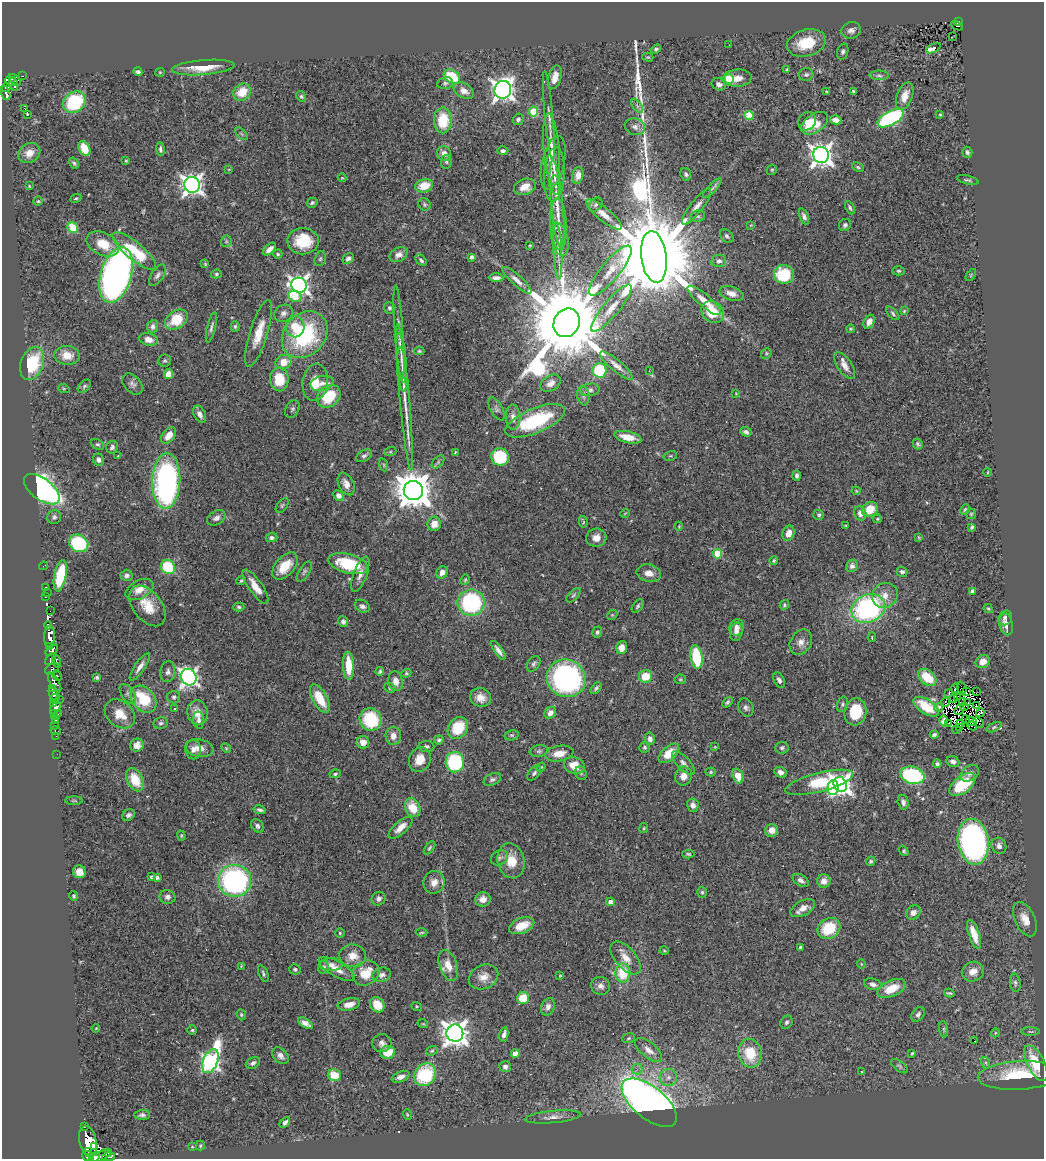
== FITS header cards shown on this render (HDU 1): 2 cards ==
NAXIS1  =                 1042
NAXIS2  =                 1157

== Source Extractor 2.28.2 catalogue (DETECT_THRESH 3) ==
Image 1042 x 1157 px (HDU 1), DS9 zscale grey, 1 PNG px = 1 image px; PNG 1046 x 1161 px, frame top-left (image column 1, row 1157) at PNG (2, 2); each listed source drawn as its Kron ellipse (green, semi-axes under 4 px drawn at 4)
Background 0.563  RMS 0.034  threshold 0.101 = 3 sigma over >= 5 px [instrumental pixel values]
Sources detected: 515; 13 with non-positive FLUX_AUTO (blend fragments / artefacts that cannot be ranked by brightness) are neither listed nor drawn; of the other 502, the 500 brightest by FLUX_AUTO listed and drawn (2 fainter detections omitted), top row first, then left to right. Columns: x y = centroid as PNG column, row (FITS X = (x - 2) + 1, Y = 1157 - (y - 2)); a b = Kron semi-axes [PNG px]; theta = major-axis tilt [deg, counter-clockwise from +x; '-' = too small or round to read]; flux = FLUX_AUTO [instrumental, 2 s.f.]
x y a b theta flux
959 21 4 2 - 14
957 26 6 3 -26 11
851 30 10 8 19 9.5
952 37 3 2 - 1.7
806 43 20 13 16 78
729 45 3 2 - 1.9
933 48 8 3 26 68
656 49 5 4 - 5.5
843 52 8 5 73 5.7
648 57 6 4 -17 3.1
203 67 31 7 5 54
787 69 3 3 - 2.3
138 72 5 4 - 6.9
160 72 4 4 - 2.4
806 75 7 6 - 5.6
879 75 9 5 -1 6
22 76 4 2 - 11
452 77 9 6 -31 86
555 77 12 6 75 20
737 78 14 8 4 23
729 79 5 5 - 98
15 80 7 4 -42 84
10 81 5 4 - 85
445 83 8 6 8 5.7
14 84 7 3 -78 110
719 84 7 6 - 9.3
6 88 4 3 - 57
503 90 9 8 - 1600
464 91 11 7 -29 19
854 91 4 3 - 3.7
242 92 9 8 - 47
827 92 4 3 - 3.7
6 93 7 4 -75 100
301 96 5 4 - 3.8
905 96 14 8 69 24
74 102 12 10 39 150
637 106 8 4 -53 4.8
24 108 2 2 - 1500
534 111 5 4 - 110
27 114 3 3 - 37
549 115 44 3 -85 13
749 115 4 4 - 70
940 115 4 3 - 1.8
891 118 14 7 29 310
518 119 6 5 - 6
443 120 13 9 90 73
836 120 6 4 -13 15
807 121 9 8 - 32
814 123 15 9 35 46
635 127 10 8 -19 11
241 134 8 3 -45 2.9
84 148 8 5 -63 47
160 149 7 3 -85 5.7
551 149 36 8 -85 34
503 151 6 4 1 5.9
967 152 5 5 - 6.1
29 153 11 9 35 22
444 154 7 7 - 17
821 155 8 8 - 1800
126 161 4 3 - 2.1
446 162 7 5 79 4.9
74 163 6 4 -59 4.2
553 163 27 11 77 26
858 167 6 3 -25 3.4
229 169 4 3 - 1.8
772 170 5 4 - 2.9
554 174 27 10 86 29
686 174 6 5 - 5.5
578 175 8 5 78 17
342 178 4 4 - 2.2
968 180 11 3 -14 4.2
192 185 8 8 - 1400
555 185 10 4 -85 6.5
29 186 3 3 - 2.3
424 186 9 6 15 41
525 187 11 8 18 26
712 188 13 4 47 8.1
76 198 6 4 27 2.9
38 201 4 4 - 2.7
312 203 6 4 29 4.8
424 204 6 5 - 4.3
557 205 44 6 -84 39
596 205 8 6 46 5.1
696 207 22 6 52 20
850 208 7 4 -65 4.7
604 215 22 6 -39 24
698 216 7 5 11 5.6
804 216 8 4 -67 7
558 224 26 8 -87 31
751 225 4 3 - 1.7
845 225 6 5 - 5.7
73 227 6 5 - 79
727 236 8 5 -49 5.8
560 239 17 8 -79 17
226 241 6 5 - 3.6
303 241 16 13 -3 79
103 244 17 11 -26 46
530 246 4 3 - 2.4
269 249 8 4 42 14
134 251 27 8 -40 110
558 251 28 4 -87 16
278 254 5 4 - 3.7
398 255 9 7 27 13
472 257 4 3 - 8.2
654 257 26 12 -83 66000
320 259 7 5 73 4.6
348 259 6 5 - 7.6
421 260 6 4 -48 6.5
719 261 7 6 - 8.5
205 264 4 4 - 2.6
610 271 31 9 50 37
898 271 6 4 0 3.9
216 274 5 4 - 3.6
784 274 10 9 - 110
116 275 29 15 73 1400
157 275 12 6 55 8.2
971 275 7 3 54 2.6
496 278 7 3 -1 8.5
517 280 19 5 -42 14
299 285 8 7 - 1100
731 293 12 7 -14 16
295 296 7 5 -25 66
704 300 21 6 -40 24
390 308 6 5 - 5.3
611 308 30 8 50 31
904 311 4 4 - 2.6
713 312 12 10 -39 67
283 313 10 8 36 11
893 313 8 4 -47 4.5
176 320 12 8 35 78
869 322 7 5 63 16
567 323 15 12 60 47000
235 326 5 4 - 3.7
153 327 6 5 - 9.7
211 327 15 4 76 7.7
295 327 10 9 - 49
850 329 4 3 - 2.3
399 332 47 4 -86 19
258 333 35 9 73 49
305 335 25 20 48 260
149 340 9 6 -15 19
419 351 5 4 - 3.1
766 353 5 5 - 3.4
67 355 12 9 -3 28
401 358 25 5 -85 22
165 361 6 6 - 4.2
283 362 8 7 - 36
32 364 17 11 69 120
616 365 21 6 -40 16
845 366 15 7 -56 17
402 370 22 4 -85 19
600 370 7 7 - 110
649 371 3 3 - 1.7
169 374 5 4 - 23
279 379 12 9 -88 69
315 382 18 12 83 43
322 383 12 7 13 18
551 383 11 7 33 15
132 384 12 8 -47 9.5
84 386 8 5 45 4.5
64 389 6 3 -19 2.3
590 390 10 6 10 7.5
736 393 4 2 - 1.6
329 396 13 10 41 96
583 396 10 6 -81 7.2
405 397 73 5 -85 54
292 409 9 6 61 5.8
497 409 13 6 -61 7
200 414 9 5 -63 12
513 417 12 7 -86 16
535 421 32 12 23 190
746 432 6 4 -19 6.3
169 435 9 6 50 28
628 437 14 5 -13 37
97 444 7 5 -25 4.4
918 444 6 4 -60 4.5
112 447 6 5 - 7.2
390 452 6 4 18 2.8
455 452 3 2 - 1.8
118 456 3 2 - 14
364 456 9 5 30 6.3
670 456 7 5 12 3.7
500 457 9 8 - 130
98 460 6 5 - 8.5
438 462 8 4 46 4.6
384 465 7 4 -72 3.9
988 472 4 2 - 1.7
797 475 5 4 - 6
166 481 28 14 88 640
346 484 12 7 -63 18
42 489 21 10 -37 930
413 491 10 9 - 5900
856 491 4 4 - 2.2
338 496 6 5 - 12
282 505 8 5 52 4
870 509 8 7 - 47
965 509 5 3 - 3.1
625 513 5 3 - 1.8
860 513 7 6 - 15
971 514 5 5 - 3.1
819 515 5 5 - 4.6
54 517 7 6 - 6.5
216 518 10 7 29 11
877 519 4 3 - 2.8
583 522 6 3 -79 3
434 524 7 6 - 26
846 525 4 2 - 1.8
679 526 4 3 - 1.7
972 527 4 3 - 4.6
789 533 8 6 73 19
919 537 4 4 - 2.2
272 538 6 4 1 6.3
596 538 10 9 - 20
79 543 10 8 -28 220
717 554 5 4 - 89
774 560 4 3 - 3.2
348 564 20 9 -15 110
44 566 4 2 - 3.5
285 566 16 9 47 48
852 566 6 5 - 8
168 567 7 6 - 110
304 572 11 5 58 6
442 572 6 5 - 16
902 572 5 5 - 5.6
649 573 12 8 -12 18
360 574 18 7 69 18
127 575 6 5 - 8.1
60 576 16 6 79 130
465 580 5 4 - 2.7
241 581 5 4 - 3.2
256 587 20 7 -55 33
45 588 3 2 - 15
139 589 15 9 29 27
972 591 4 3 - 8.4
47 592 2 2 - 6.1
573 595 9 4 48 4.6
885 595 13 12 - 24
46 596 3 3 - 38
471 603 13 13 - 260
784 605 5 4 - 4
147 606 23 14 -52 53
362 606 8 6 -31 7.8
638 606 7 4 54 4.9
239 607 6 4 -3 4.2
988 608 5 4 - 2.5
868 609 17 14 22 430
51 611 2 2 - 9.7
612 615 6 4 43 2.8
1005 618 7 6 - 6.6
343 621 5 5 - 7.7
1006 624 11 6 -79 17
48 625 4 3 - 81
736 627 8 7 - 15
597 632 5 5 - 5.3
736 632 9 6 79 12
49 636 10 5 85 560
872 637 4 3 - 3.8
801 642 13 10 60 17
49 646 4 3 - 56
622 648 7 5 72 16
52 650 7 4 39 84
498 650 11 4 -56 10
696 657 12 6 -82 110
51 659 7 4 54 69
57 661 6 3 -73 66
983 661 7 6 - 20
534 664 8 6 56 5.5
349 666 14 5 -87 63
140 667 16 5 55 14
52 669 7 5 33 180
380 671 4 4 - 3.9
168 672 10 7 82 9.4
406 673 5 4 - 3.2
57 676 5 3 - 68
646 676 7 6 - 50
97 677 4 4 - 4.1
189 677 8 7 - 930
927 677 10 7 -41 69
566 678 20 18 -31 560
680 679 6 5 - 3.2
779 680 8 5 -62 7.6
396 681 10 7 -82 17
55 683 11 4 -60 180
53 688 3 3 - 110
390 688 5 5 - 3.7
596 688 7 4 49 4.7
955 688 5 2 - 4.9
962 688 6 2 -67 2.6
966 691 3 3 - 4.1
977 692 3 2 - 3.3
949 693 3 2 - 2.2
54 694 6 4 -64 280
128 694 11 6 -56 8.7
174 697 6 6 - 5.3
480 697 11 9 -19 22
55 698 5 2 - 21
320 698 16 7 -61 60
957 698 3 3 - 5.1
59 699 2 2 - 2.9
143 699 15 11 -49 98
953 699 2 2 - 2.5
963 701 3 2 - 3.9
727 702 6 4 49 5.1
945 702 4 3 - 11
54 703 4 3 - 100
967 703 3 2 - 1.3
842 704 8 5 75 4.8
964 706 2 2 - 2.2
977 706 3 2 - 2.5
926 707 14 7 -34 56
939 707 4 4 - 4.7
55 708 7 4 54 330
175 708 3 3 - 16
746 708 9 7 -65 7.5
959 710 5 2 - 3.3
197 712 12 10 -78 30
855 712 14 11 77 75
550 713 6 5 - 15
980 713 4 3 - 3.7
54 714 3 3 - 3.1
58 714 3 2 - 3.2
120 714 17 12 -40 41
55 717 3 3 - 5.8
370 719 11 10 - 130
56 720 3 2 - 15
199 720 8 5 -85 8.8
966 720 4 2 - 4.6
944 721 5 4 - 12
971 721 5 3 - 2.1
978 722 6 2 -46 14
161 723 7 5 8 5.7
949 723 2 2 - 3
960 724 3 2 - 3.3
55 726 3 2 - 13
972 726 5 2 - 2.8
960 727 3 2 - 2.9
994 727 8 4 26 4.3
458 728 11 9 57 81
956 729 3 2 - 3.7
56 730 5 3 - 17
512 735 7 5 13 4.1
934 735 4 3 - 5.7
56 736 2 2 - 2
393 736 9 7 87 17
650 739 6 5 - 12
439 740 5 4 - 5.5
363 742 6 6 - 20
137 745 7 6 - 17
426 747 8 5 -1 5.9
645 747 5 5 - 4.6
715 747 4 3 - 1.5
199 748 14 8 -11 20
226 748 5 4 - 2.9
782 748 7 6 - 5.4
193 750 9 8 - 11
539 751 9 6 9 6.3
559 753 14 7 10 28
669 753 12 7 41 46
57 754 2 2 - 5.3
420 759 12 10 64 32
455 762 10 9 - 190
953 762 6 5 - 8.9
683 763 15 6 -46 11
937 764 4 4 - 6.3
574 765 11 8 -19 37
541 767 5 4 - 2.3
711 772 5 4 - 3
781 772 6 5 - 13
534 773 9 5 47 6.2
581 773 7 5 -69 4.6
970 773 10 7 36 9.9
335 774 6 4 11 3.8
912 775 12 8 -14 240
684 776 9 8 - 19
738 776 8 5 -69 28
492 779 9 5 25 6.3
135 780 12 8 -63 55
819 782 35 9 14 130
840 784 7 6 - 1100
962 784 15 8 38 120
833 788 7 5 86 170
74 801 9 3 0 3
903 802 7 5 -75 8.8
693 805 7 5 -75 11
413 808 10 7 -67 45
260 810 6 3 -11 5.5
128 815 7 5 31 6
257 826 7 5 -52 6.4
400 828 15 6 41 22
644 828 5 4 - 2.7
772 830 6 6 - 21
181 836 5 4 - 2.7
973 842 23 15 -81 790
999 846 8 7 - 11
430 848 8 4 54 3.9
904 851 5 4 - 3.5
688 854 6 4 -2 3.6
499 858 9 7 29 7.4
511 861 17 13 -76 43
871 861 5 4 - 4.1
80 872 6 6 - 21
151 877 3 3 - 4.4
157 877 3 3 - 5.7
801 880 9 5 -33 9.5
235 881 17 16 - 430
824 881 7 6 - 17
434 882 11 10 - 20
702 892 5 4 - 3.5
73 896 5 4 - 4.1
167 897 8 7 - 9
379 899 7 6 - 8.4
483 899 8 7 - 18
610 902 4 4 - 14
803 908 13 7 29 18
913 912 8 6 39 12
1025 919 18 10 -65 26
522 926 13 7 21 46
829 928 12 10 32 86
422 932 6 3 2 2.4
340 933 4 4 - 3.6
974 934 15 5 -71 38
800 948 3 3 - 4.7
664 951 4 3 - 2
353 956 13 11 -6 28
626 958 20 10 -49 29
861 964 5 3 - 1.7
331 965 12 6 0 12
448 965 16 8 -70 30
241 966 2 2 - 1.6
323 967 6 5 - 7.6
295 969 6 5 - 4.7
337 969 20 7 -29 26
973 972 11 9 21 23
366 973 14 11 32 52
623 973 9 7 -90 74
263 974 9 4 -68 5.3
382 975 9 7 15 10
560 976 4 3 - 2.1
483 977 15 12 26 26
1015 983 9 5 -82 5.8
873 984 9 5 -17 9.4
601 986 10 9 - 11
892 988 15 8 24 51
949 993 5 2 - 3.6
523 998 6 6 - 59
349 1004 11 6 12 21
377 1005 8 6 -53 44
417 1006 6 4 -20 2.7
548 1007 9 6 69 10
918 1014 8 5 54 6.3
241 1015 5 4 - 3.3
786 1022 7 6 - 5.5
305 1023 8 4 -31 12
423 1024 5 3 - 2.2
96 1028 4 3 - 1.7
944 1029 8 4 -82 4
192 1030 4 4 - 3.3
1030 1032 9 4 -1 4.8
455 1033 8 8 - 2500
995 1033 4 3 - 2.4
504 1034 7 4 77 9.3
629 1038 6 5 - 4.1
974 1041 3 2 - 4.1
382 1043 9 9 - 10
649 1050 16 7 -40 20
432 1051 6 4 21 3.5
388 1052 7 6 - 41
750 1053 14 11 -79 75
912 1053 3 3 - 3
515 1054 4 4 - 27
280 1056 9 6 -47 10
210 1061 13 7 67 850
253 1063 7 5 27 7.3
986 1063 6 4 -72 3.7
1036 1063 19 8 -63 73
899 1066 10 5 -37 4.6
505 1067 6 5 - 7.7
637 1069 5 5 - 6.5
862 1072 3 3 - 8.8
334 1075 6 6 - 39
425 1075 12 10 50 140
1019 1075 41 14 3 120
401 1077 9 5 20 11
668 1077 8 8 - 13
649 1103 33 16 -39 1900
142 1115 7 5 2 5.9
407 1115 6 3 -71 2.4
553 1117 28 6 5 17
285 1122 6 4 40 7.4
85 1127 3 3 - 36
88 1141 16 8 -79 930
200 1145 5 3 - 2.9
94 1147 4 3 - 130
192 1147 3 2 - 1.4
89 1152 2 2 - 65
109 1153 3 2 - 170
88 1156 6 4 -21 200
101 1156 11 3 29 290
94 1157 6 3 26 54
109 1157 6 3 11 180
At the frame edge (FLAGS 8, measured only in part): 4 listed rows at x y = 88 1156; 101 1156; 94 1157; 109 1157
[2 fainter detections neither listed nor drawn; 13 non-positive-flux detections neither listed nor drawn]